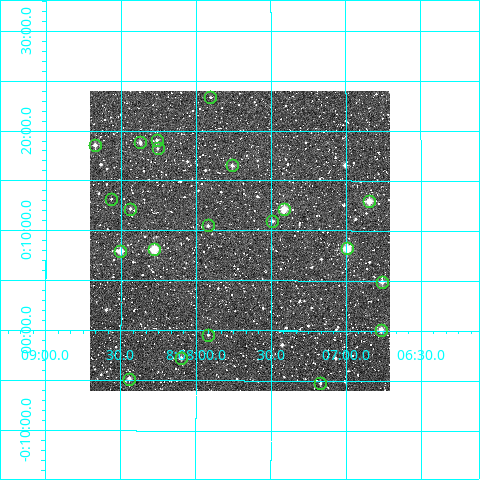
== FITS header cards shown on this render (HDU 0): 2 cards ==
NAXIS1  =                  300
NAXIS2  =                  300

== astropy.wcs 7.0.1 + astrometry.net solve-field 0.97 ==
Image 300 x 300 px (HDU 0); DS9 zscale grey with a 90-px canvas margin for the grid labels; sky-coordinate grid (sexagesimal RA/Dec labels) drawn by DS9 from the SOLVED WCS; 21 Tycho-2 reference stars matched to detected sources circled (green)
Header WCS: RA---TAN/DEC--TAN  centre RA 08:07:42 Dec +00:09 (121.93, +0.15 deg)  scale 6 arcsec/px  FOV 30.0' x 30.0'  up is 0 deg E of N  parity normal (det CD < 0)
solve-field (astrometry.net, Tycho-2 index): VERIFIED the header's WCS against the Tycho-2 star catalogue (verified at 2 index scales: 9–21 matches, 0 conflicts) and refined it, rather than solving blind
Solved WCS: RA---TAN-SIP/DEC--TAN-SIP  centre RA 08:07:43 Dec +00:09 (121.93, +0.15 deg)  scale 6 arcsec/px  FOV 30.0' x 30.0'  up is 0 deg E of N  parity normal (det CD < 0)
The solver's refit moves the header's centre by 2.1 arcsec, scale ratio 0.9997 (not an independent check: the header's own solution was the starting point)
Tycho-2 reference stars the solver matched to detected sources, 21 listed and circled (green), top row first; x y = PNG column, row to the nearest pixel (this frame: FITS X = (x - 90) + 1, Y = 300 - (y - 91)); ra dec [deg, ICRS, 3 dp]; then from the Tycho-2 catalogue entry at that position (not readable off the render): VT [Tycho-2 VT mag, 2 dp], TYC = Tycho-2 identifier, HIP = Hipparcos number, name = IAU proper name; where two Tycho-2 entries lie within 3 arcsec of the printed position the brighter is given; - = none
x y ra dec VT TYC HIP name
210 97 121.976 +0.389 11.91 195-2333-1 - -
157 140 122.065 +0.318 11.71 195-2575-1 - -
140 142 122.093 +0.314 10.53 195-2661-1 - -
95 145 122.168 +0.309 10.73 195-2729-1 - -
158 148 122.064 +0.304 11.29 195-2319-1 - -
232 165 121.940 +0.275 11.00 195-2723-1 - -
111 199 122.141 +0.220 13.02 195-2433-1 - -
369 201 121.712 +0.216 9.76 194-719-1 - -
130 209 122.110 +0.203 11.18 195-2765-1 - -
284 209 121.853 +0.203 9.33 194-2009-1 - -
272 221 121.874 +0.182 11.05 194-1299-1 - -
208 225 121.980 +0.175 11.51 195-2155-1 - -
347 248 121.748 +0.137 8.88 194-1523-1 - -
154 249 122.069 +0.135 8.27 195-2731-1 - -
120 251 122.126 +0.132 8.97 195-2325-1 - -
382 282 121.690 +0.081 10.02 194-1493-1 - -
381 330 121.692 +0.002 9.53 194-2005-1 - -
208 335 121.980 -0.007 11.90 4847-2392-1 - -
181 358 122.025 -0.046 10.52 4847-2166-1 - -
129 379 122.110 -0.080 10.44 4847-2314-1 - -
320 383 121.793 -0.088 12.02 4846-47-1 - -